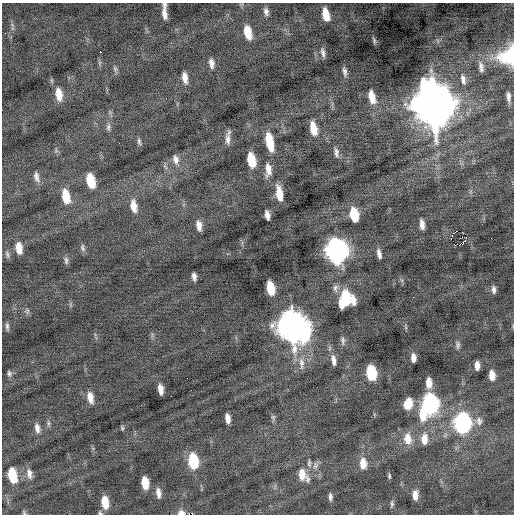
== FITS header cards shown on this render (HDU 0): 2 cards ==
NAXIS1  =                  512 / Axis length
NAXIS2  =                  512 / Axis length

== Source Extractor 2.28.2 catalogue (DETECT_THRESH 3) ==
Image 512 x 512 px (HDU 0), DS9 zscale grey, 1 PNG px = 1 image px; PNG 516 x 516 px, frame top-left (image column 1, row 512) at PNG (2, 3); no overlay
Background -0.0324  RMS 0.77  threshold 2.3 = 3 sigma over >= 5 px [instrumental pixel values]
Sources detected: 97; all 97 listed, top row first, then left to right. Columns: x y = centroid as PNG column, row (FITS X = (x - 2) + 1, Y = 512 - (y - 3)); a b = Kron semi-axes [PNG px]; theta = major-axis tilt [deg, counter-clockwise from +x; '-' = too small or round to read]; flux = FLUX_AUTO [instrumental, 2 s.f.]
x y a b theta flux
164 5 6 5 - 110
266 11 9 5 -78 200
165 14 11 4 -83 310
326 14 12 6 -76 890
248 32 12 6 -77 1100
374 40 10 4 -73 96
100 52 3 2 - 580
323 53 12 4 -77 190
508 56 22 19 39 2400
211 63 12 6 -82 280
481 67 16 7 -78 300
115 69 9 5 -74 130
345 72 11 5 -81 200
185 78 11 5 -81 440
463 79 15 7 -77 310
59 94 14 7 -81 750
372 97 14 7 -75 700
508 97 11 5 -83 250
433 104 18 13 -77 190000
108 127 12 6 85 190
313 128 12 6 -78 890
228 139 16 7 -88 320
139 142 10 5 -75 130
270 142 18 7 -79 1500
56 151 6 5 - 97
336 152 12 5 -81 210
176 159 14 8 -78 360
251 160 12 6 -78 1400
165 167 9 3 -45 98
268 170 17 8 -90 510
36 177 15 7 -76 280
91 181 12 7 -78 1600
279 193 15 6 -81 830
66 196 14 7 -78 1200
134 206 15 7 -81 600
267 215 8 4 -77 290
354 215 11 6 -79 1600
422 224 10 5 -81 320
199 226 11 6 -82 380
457 231 3 2 - 67
451 239 2 2 - 300000
464 241 4 2 - 48
19 248 12 7 -81 630
83 248 11 6 -74 150
337 251 14 10 -80 27000
7 254 11 5 -77 130
379 254 10 4 -77 240
66 260 10 5 -85 140
194 277 7 4 -83 220
270 288 11 6 -78 1400
335 288 11 7 87 230
494 290 8 4 -89 170
346 299 13 12 - 2800
27 311 9 5 83 100
7 326 10 4 -87 130
293 327 16 12 -70 73000
343 340 13 5 -89 160
458 345 11 6 88 150
413 358 8 5 -88 290
333 360 13 6 -81 320
301 363 18 7 -86 400
477 366 8 4 -88 300
9 373 8 5 -79 130
371 373 11 7 -83 2600
492 375 10 6 -82 500
429 383 10 6 -86 510
160 389 9 5 -79 380
90 397 13 7 -78 460
408 404 11 8 74 890
430 404 13 9 -86 11000
423 415 17 9 -82 1100
228 418 9 5 -82 340
273 418 10 5 -87 120
479 421 12 10 -80 340
48 423 9 5 -83 120
462 423 12 9 -88 12000
37 428 11 6 -78 290
122 428 6 4 -89 78
408 439 15 10 -81 680
424 439 15 9 88 570
193 461 13 8 -83 2500
309 463 12 5 -87 190
363 463 13 8 -85 620
316 465 12 7 67 230
29 474 14 8 -80 350
12 475 13 7 -78 1700
303 475 17 10 -58 780
389 476 7 4 86 84
145 483 10 6 -81 870
158 493 11 5 -84 290
415 495 11 7 89 410
330 497 8 4 -88 160
105 502 11 6 -81 930
392 504 10 5 85 120
24 513 7 4 -65 74
100 513 6 5 - 88
181 513 6 4 -5 250
At the frame edge (FLAGS 8, measured only in part): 4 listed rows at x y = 508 56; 24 513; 100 513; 181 513